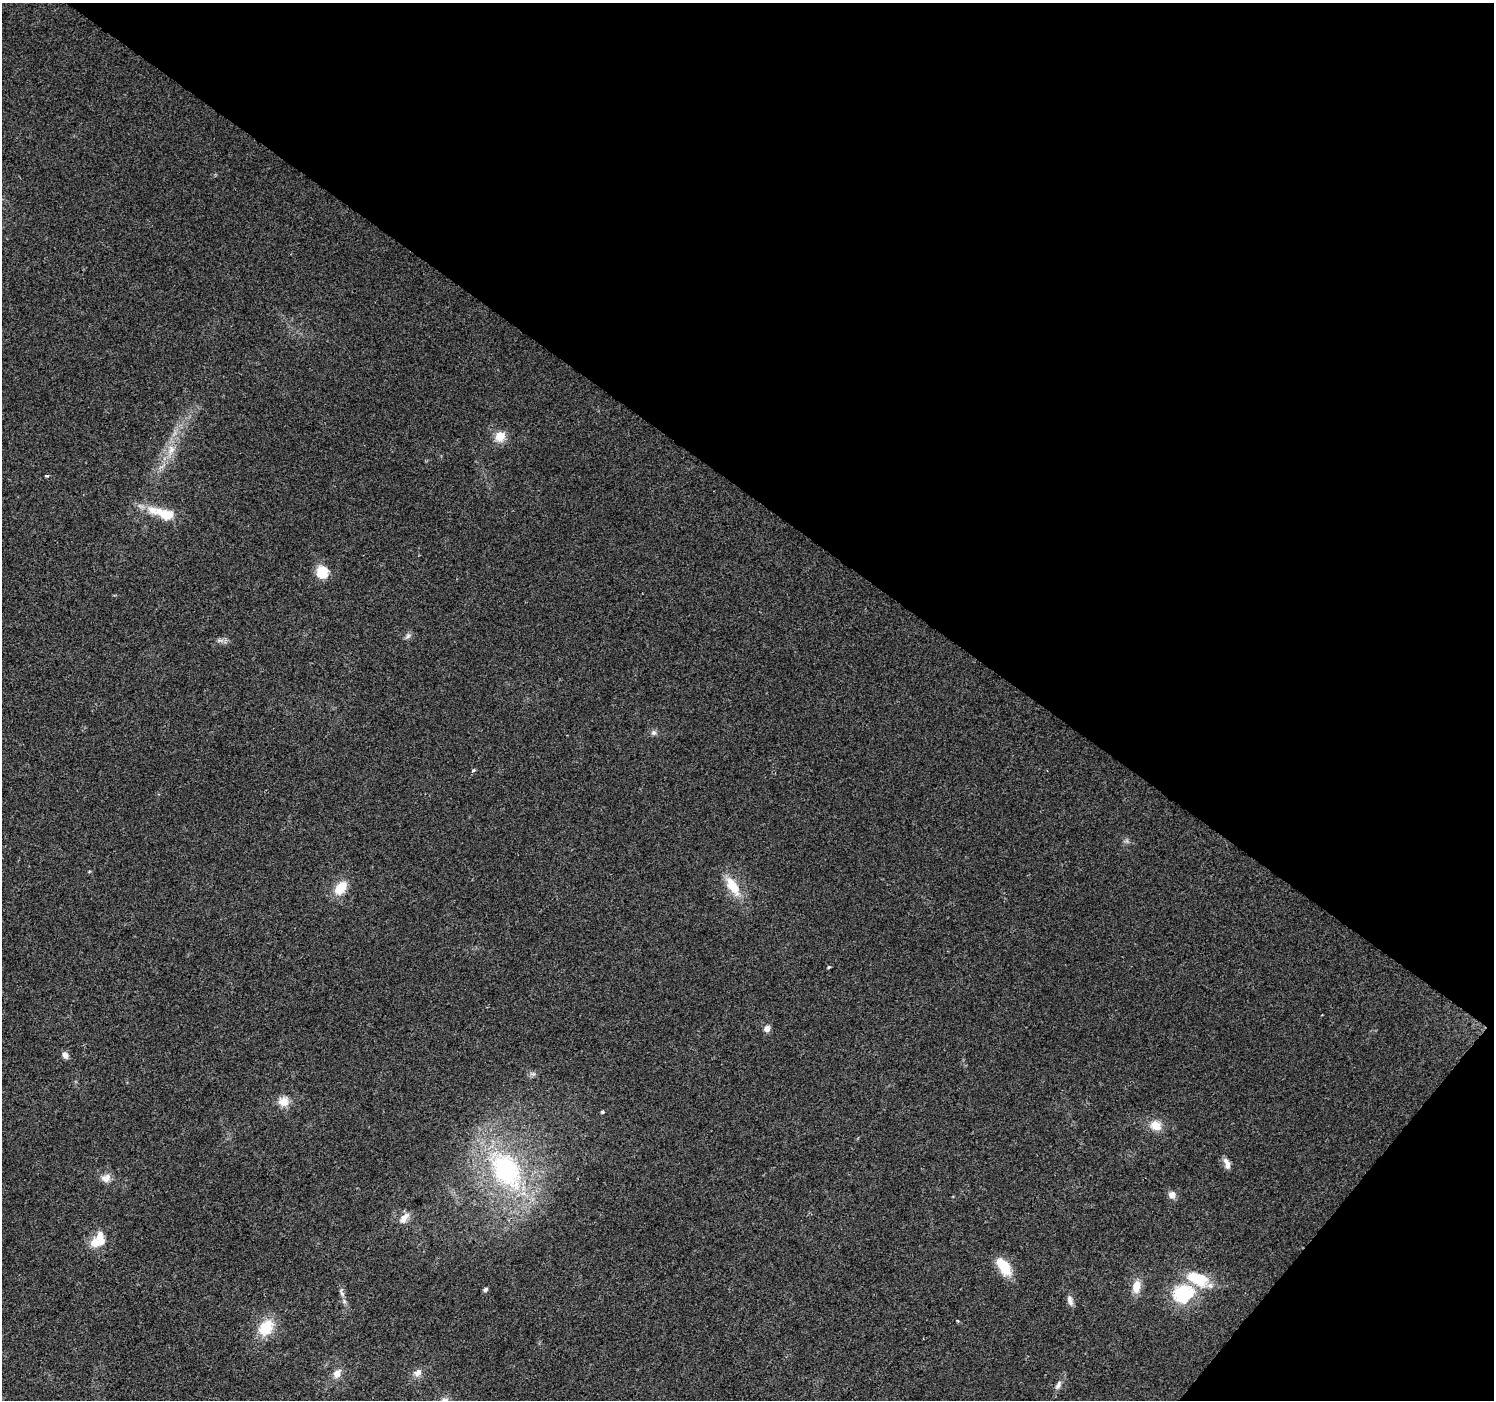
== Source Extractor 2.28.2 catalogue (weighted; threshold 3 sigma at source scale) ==
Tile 8 of 4 x 4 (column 4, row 2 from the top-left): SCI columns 4483-5974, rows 3040-4437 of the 5974 x 6013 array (HDU 1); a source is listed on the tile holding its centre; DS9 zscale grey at full resolution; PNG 1496 x 1402 px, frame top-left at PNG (2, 3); no overlay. Shown black and unused: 38% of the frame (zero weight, under 2 of 3 exposures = <1% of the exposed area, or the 3 px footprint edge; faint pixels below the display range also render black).
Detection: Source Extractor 2.28.2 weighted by HDU 2 'WHT'; one run over the whole footprint, this tile lists its part. Background 0.0326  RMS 0.0065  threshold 0.0291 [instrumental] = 3 sigma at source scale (4.5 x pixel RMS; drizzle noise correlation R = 1.50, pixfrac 1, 0.0396/0.0396 arcsec/px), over >= 5 px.
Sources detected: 38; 1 cosmic-ray / hot-pixel residue — not listed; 5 inside a brighter listed object's ellipse — not listed separately; the other 32 listed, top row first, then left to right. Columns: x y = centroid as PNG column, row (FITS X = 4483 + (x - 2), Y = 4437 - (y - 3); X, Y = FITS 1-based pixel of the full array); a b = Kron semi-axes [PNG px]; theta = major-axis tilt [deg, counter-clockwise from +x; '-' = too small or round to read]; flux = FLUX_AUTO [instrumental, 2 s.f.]
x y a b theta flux
500 436 12 11 - 8.9
171 450 17 10 71 8.7
166 515 20 12 -9 13
322 572 13 13 - 14
408 636 9 6 51 1.9
654 733 7 7 - 1.8
473 771 4 3 - 1.6
732 886 26 12 -58 16
341 888 16 11 52 13
829 967 5 3 - 0.82
767 1028 8 7 - 3.3
65 1055 9 6 -57 3
533 1074 9 4 8 1.5
283 1101 14 13 - 7.2
602 1112 4 4 - 1.2
1156 1125 14 11 -23 8.5
1226 1161 10 6 -66 3.4
506 1170 55 35 -56 110
106 1178 13 10 23 4.7
1172 1195 8 8 - 4
404 1218 17 9 51 5.4
96 1243 16 13 -59 8.8
1004 1267 22 12 -57 16
1136 1286 18 11 78 8.1
485 1290 5 4 - 1.9
342 1292 16 5 -79 2.8
1183 1294 29 25 20 36
1070 1300 14 7 -72 3.5
266 1327 19 14 52 19
337 1373 13 9 56 5
417 1373 12 8 36 4
1058 1385 13 6 64 3